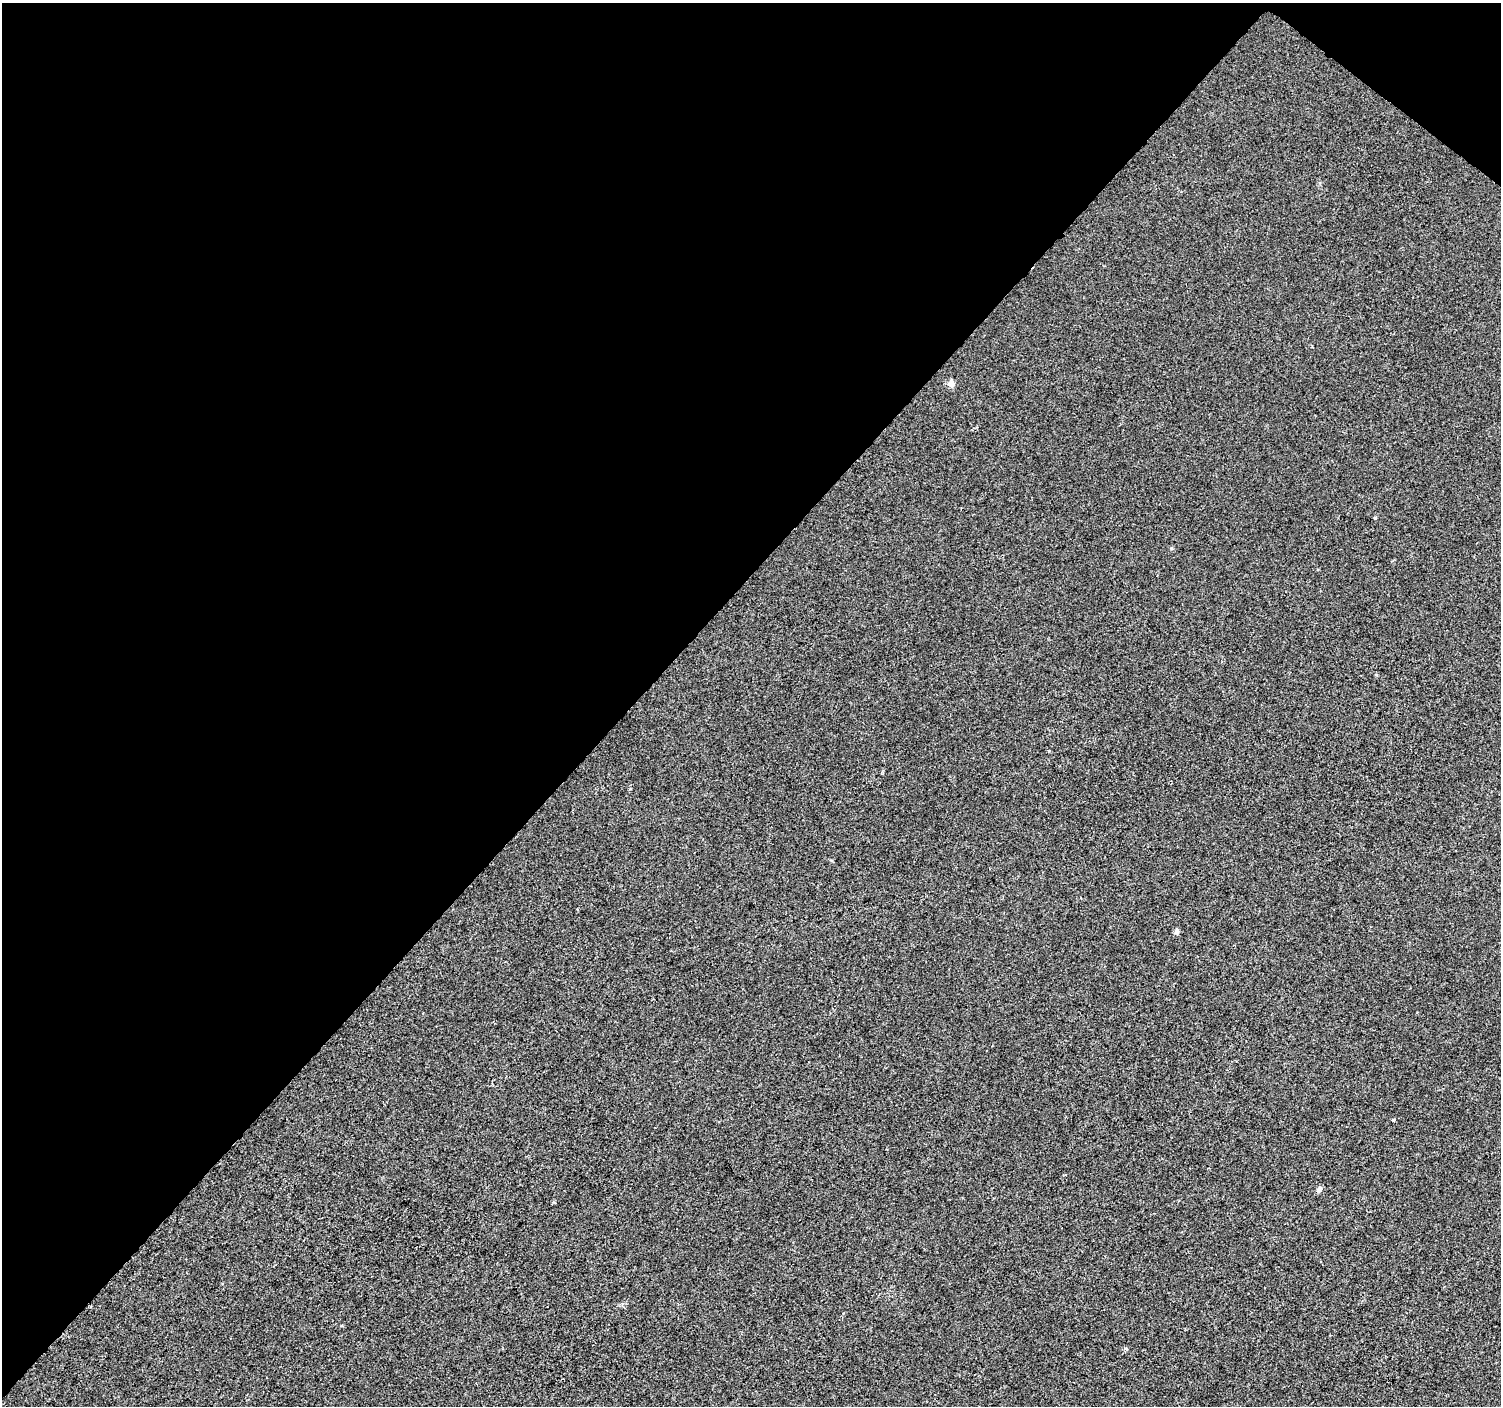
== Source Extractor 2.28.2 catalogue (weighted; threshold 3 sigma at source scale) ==
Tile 2 of 4 x 4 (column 2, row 1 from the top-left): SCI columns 1501-2999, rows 4387-5790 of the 6010 x 6031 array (HDU 1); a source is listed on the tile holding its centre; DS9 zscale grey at full resolution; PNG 1503 x 1408 px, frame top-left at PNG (2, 3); no overlay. Shown black and unused: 43% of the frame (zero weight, under 2 of 3 exposures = <1% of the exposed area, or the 3 px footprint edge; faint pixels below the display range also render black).
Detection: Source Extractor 2.28.2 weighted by HDU 2 'WHT'; one run over the whole footprint, this tile lists its part. Background 8.56e-04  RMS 0.0048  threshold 0.0217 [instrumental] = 3 sigma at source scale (4.5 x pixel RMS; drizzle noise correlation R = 1.50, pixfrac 1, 0.0396/0.0396 arcsec/px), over >= 5 px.
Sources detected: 5; all 5 listed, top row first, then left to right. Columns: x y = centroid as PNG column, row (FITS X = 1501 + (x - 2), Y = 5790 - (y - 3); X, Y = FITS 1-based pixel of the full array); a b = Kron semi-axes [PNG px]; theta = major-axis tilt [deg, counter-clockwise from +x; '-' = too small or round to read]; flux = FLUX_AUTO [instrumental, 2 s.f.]
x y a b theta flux
951 384 5 5 - 4.9
1375 518 4 3 - 0.46
1177 932 5 5 - 2.3
1393 1120 3 3 - 0.57
1319 1189 5 5 - 2.6